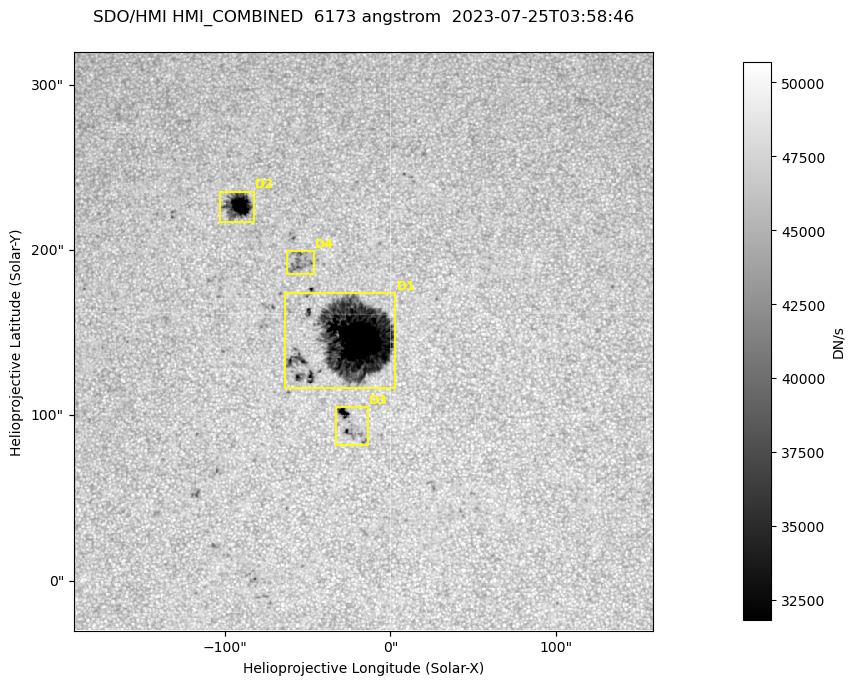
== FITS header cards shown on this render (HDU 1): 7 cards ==
TELESCOP= 'SDO/HMI '           / Telescope
INSTRUME= 'HMI_COMBINED'       / For HMI: HMI_SIDE1, HMI_FRONT2, or HMI_COMBINED
WAVELNTH=                6173. / [angstrom] Wavelength
DATE-OBS= '2023-07-25T03:58:46.000' / [ISO] Observation date {DATE__OBS}
CTYPE1  = 'HPLN-TAN'           / CTYPE1: HPLN
CTYPE2  = 'HPLT-TAN'           / CTYPE2: HPLT
BUNIT   = 'DN/s    '           / Physical Units

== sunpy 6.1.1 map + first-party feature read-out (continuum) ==
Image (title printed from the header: SDO/HMI HMI_COMBINED  6173 angstrom  2023-07-25T03:58:46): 695 x 695 px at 0.504 arcsec/px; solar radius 945 arcsec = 1874 px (partial field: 4.4% of the solar disc is inside the frame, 100% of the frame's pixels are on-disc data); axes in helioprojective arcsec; data unit DN/s (BUNIT, on the colour bar)
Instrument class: CONTINUUM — white-light / continuum photospheric image (CONTENT/OBS_TYPE)
Dark features (sunspots / pores): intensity divided by the frame's on-disc median (partial field: no limb-darkening profile); local-median window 302 px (8% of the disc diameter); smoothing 3 px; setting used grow <= 0.95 with closing radius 3 px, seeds <= 0.88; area >= 120 px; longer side >= 8 px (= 4 arcsec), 4 px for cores <= 0.7; partial field; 4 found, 4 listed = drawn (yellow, D1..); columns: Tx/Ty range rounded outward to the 2 arcsec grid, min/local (2 s.f., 1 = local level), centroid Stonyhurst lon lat
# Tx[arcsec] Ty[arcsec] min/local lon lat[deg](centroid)
D1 -64..4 116..174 0.13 -2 +14
D2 -104..-82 216..236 0.3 -6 +19
D3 -34..-12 82..106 0.53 -2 +11
D4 -64..-46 184..200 0.82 -3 +17